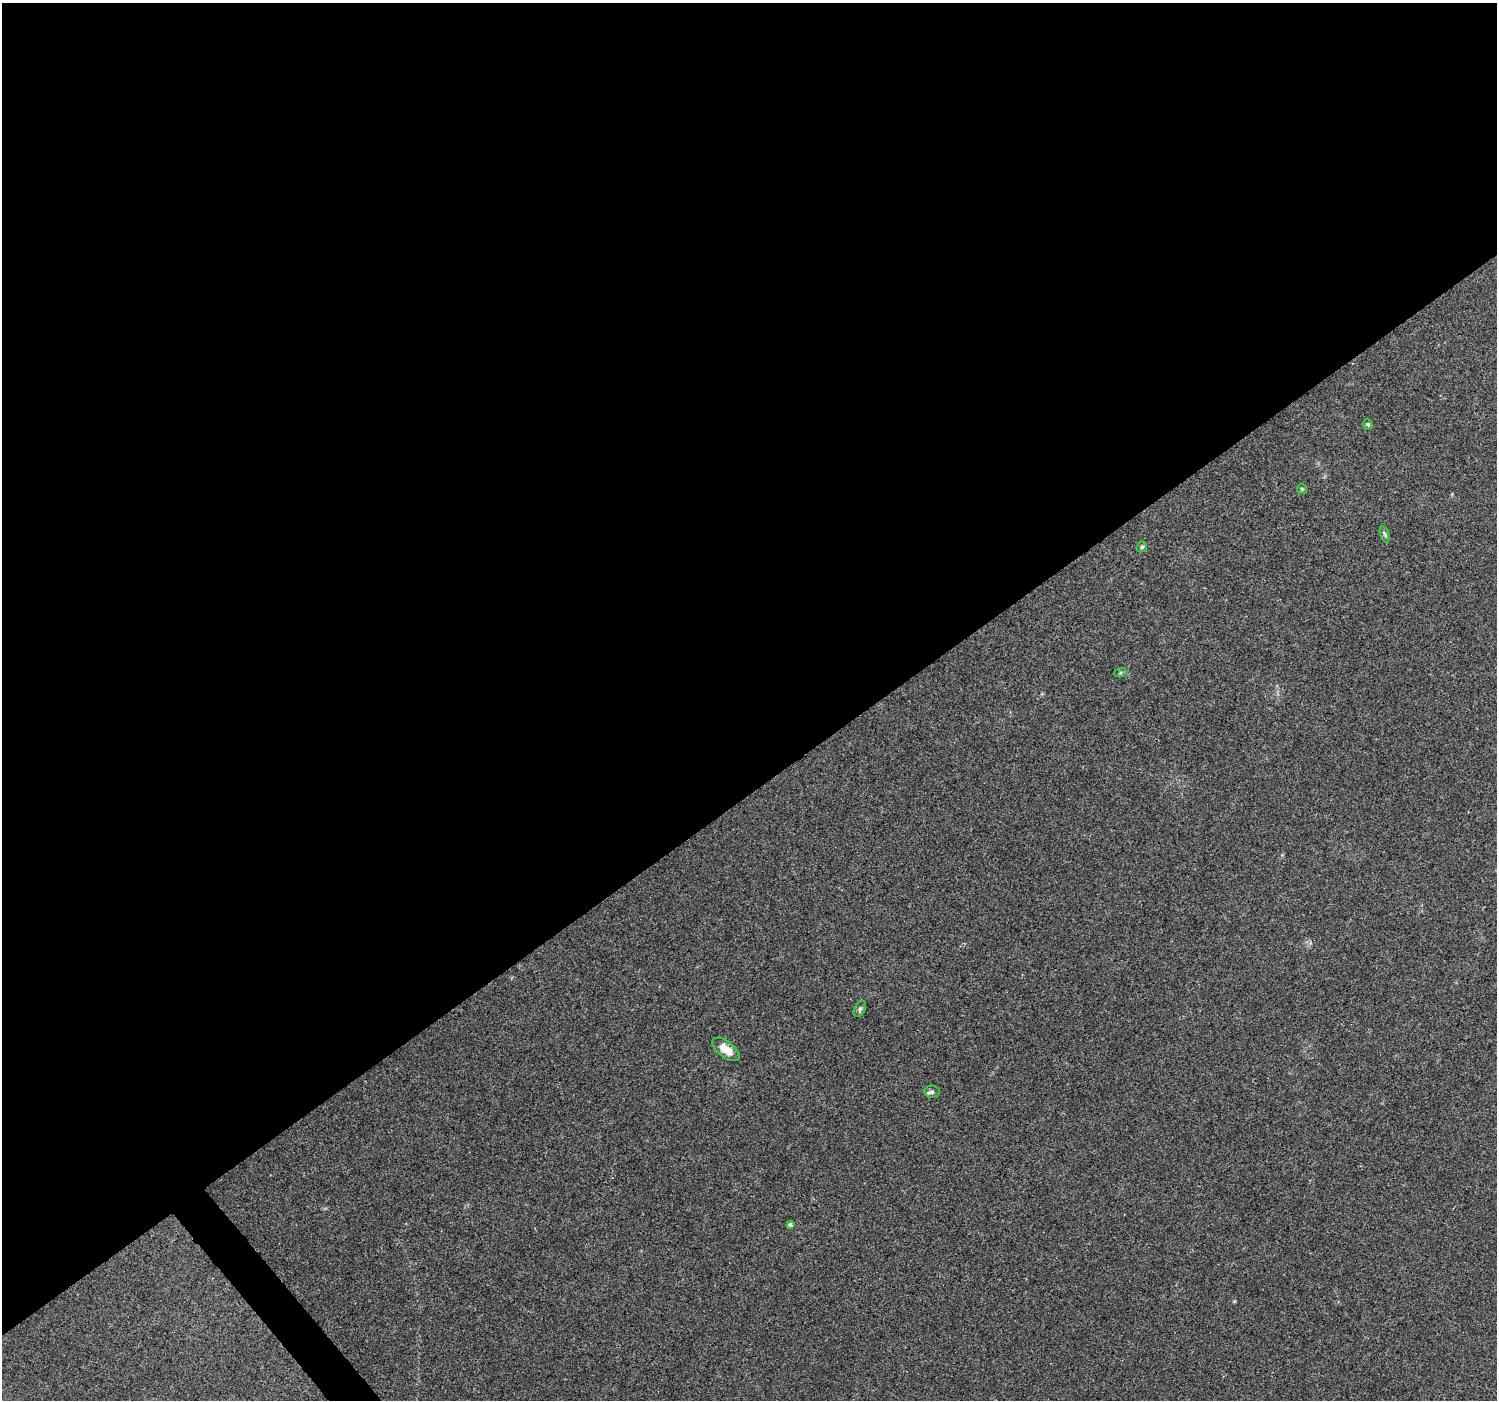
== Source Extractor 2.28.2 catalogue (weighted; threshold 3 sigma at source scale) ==
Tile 2 of 4 x 4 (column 2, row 1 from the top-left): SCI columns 1496-2990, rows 4332-5729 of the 5984 x 5930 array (HDU 1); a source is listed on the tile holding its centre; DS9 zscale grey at full resolution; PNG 1499 x 1402 px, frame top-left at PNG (2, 3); each listed source drawn as its Kron ellipse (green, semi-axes under 4 px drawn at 4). Shown black and unused: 57% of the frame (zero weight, under 3 of 4 exposures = <1% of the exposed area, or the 3 px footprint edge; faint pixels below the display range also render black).
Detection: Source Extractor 2.28.2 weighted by HDU 2 'WHT'; one run over the whole footprint, this tile lists its part. Background 0.0621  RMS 0.004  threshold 0.0182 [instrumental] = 3 sigma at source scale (4.5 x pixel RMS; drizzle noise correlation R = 1.50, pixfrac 1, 0.0396/0.0396 arcsec/px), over >= 5 px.
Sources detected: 9; all 9 listed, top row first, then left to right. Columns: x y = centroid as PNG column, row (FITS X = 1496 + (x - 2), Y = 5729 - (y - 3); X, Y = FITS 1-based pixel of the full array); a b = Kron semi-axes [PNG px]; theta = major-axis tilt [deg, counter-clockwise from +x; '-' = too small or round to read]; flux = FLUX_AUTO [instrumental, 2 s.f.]
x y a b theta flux
1368 424 5 5 - 0.81
1302 489 5 5 - 0.54
1385 535 8 3 -71 0.67
1142 547 6 4 44 0.62
1120 673 6 4 19 0.54
860 1009 8 5 60 0.89
726 1049 16 8 -39 5.3
932 1092 8 6 -6 0.95
790 1225 4 3 - 0.79